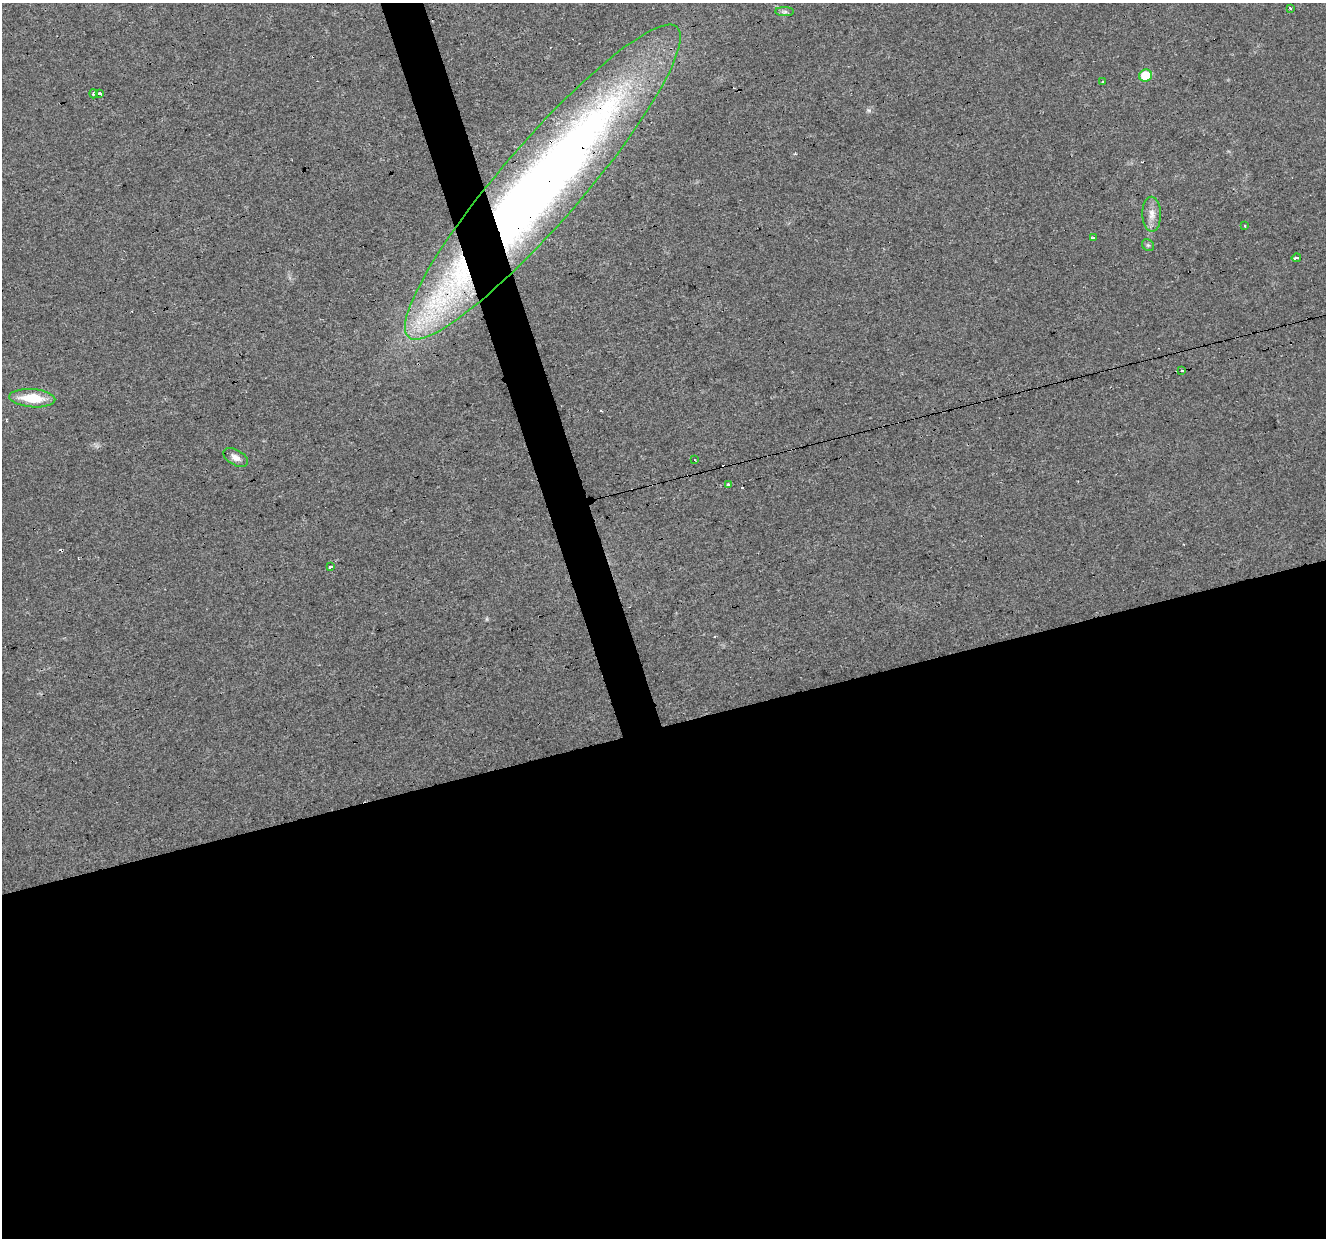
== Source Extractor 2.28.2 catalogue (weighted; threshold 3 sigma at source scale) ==
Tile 15 of 4 x 4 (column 3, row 4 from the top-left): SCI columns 2647-3970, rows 104-1339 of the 5293 x 5105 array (HDU 1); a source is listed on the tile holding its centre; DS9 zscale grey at full resolution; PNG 1328 x 1240 px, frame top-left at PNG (2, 3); each listed source drawn as its Kron ellipse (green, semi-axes under 4 px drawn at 4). Shown black and unused: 43% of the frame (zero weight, under 3 of 4 exposures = <1% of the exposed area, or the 3 px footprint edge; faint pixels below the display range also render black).
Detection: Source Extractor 2.28.2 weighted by HDU 2 'WHT'; one run over the whole footprint, this tile lists its part. Background 0.0222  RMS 0.0032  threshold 0.0146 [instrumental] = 3 sigma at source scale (4.5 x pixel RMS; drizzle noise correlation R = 1.50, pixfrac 1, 0.0396/0.0396 arcsec/px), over >= 5 px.
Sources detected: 26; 7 cosmic-ray / hot-pixel residue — neither listed nor drawn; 1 inside a brighter listed object's ellipse — not listed separately; the other 18 listed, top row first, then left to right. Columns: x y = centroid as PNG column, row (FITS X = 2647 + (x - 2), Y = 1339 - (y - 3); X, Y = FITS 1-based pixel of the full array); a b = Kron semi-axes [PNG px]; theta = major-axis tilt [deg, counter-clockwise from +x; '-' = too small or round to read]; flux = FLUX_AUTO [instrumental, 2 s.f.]
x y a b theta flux
1290 8 3 3 - 0.67
785 12 9 4 0 0.86
1146 76 6 6 - 8.9
1103 81 3 2 - 0.37
94 94 5 3 - 1
99 94 4 3 - 6.6
543 182 205 40 49 410
1152 214 17 9 -88 3
1245 226 3 2 - 0.49
1093 238 3 3 - 5.4
1148 245 6 5 - 0.55
1296 258 4 3 - 3.5
1182 371 3 3 - 0.54
32 398 23 9 -4 9.5
236 457 13 7 -29 2
695 460 2 2 - 0.32
729 485 3 3 - 1.6
331 567 3 3 - 3
Overlapping masked pixels (flux is a lower limit): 1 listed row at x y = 543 182
Unlisted compact peaks at least as high as the median listed source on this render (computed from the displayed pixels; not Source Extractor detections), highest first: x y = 869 110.